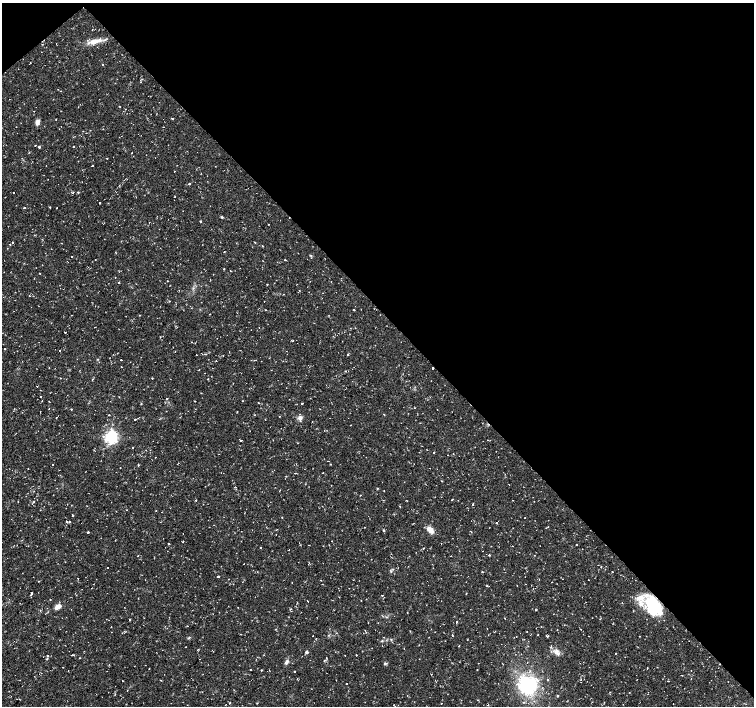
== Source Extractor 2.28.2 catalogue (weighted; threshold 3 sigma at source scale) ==
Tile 3 of 4 x 4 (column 3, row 1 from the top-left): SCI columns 3009-4512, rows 4366-5772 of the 6017 x 5986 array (HDU 1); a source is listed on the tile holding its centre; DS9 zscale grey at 2 x 2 block average (1 PNG px = mean of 2 x 2 image px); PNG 756 x 708 px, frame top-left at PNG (2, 3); no overlay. Shown black and unused: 45% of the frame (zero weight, under 2 of 3 exposures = <1% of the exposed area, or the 3 px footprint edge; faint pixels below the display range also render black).
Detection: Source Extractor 2.28.2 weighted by HDU 2 'WHT'; one run over the whole footprint, this tile lists its part. Background 0.0198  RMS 0.003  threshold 0.0135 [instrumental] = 3 sigma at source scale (4.5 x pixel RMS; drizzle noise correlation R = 1.50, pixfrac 1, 0.0396/0.0396 arcsec/px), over >= 5 px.
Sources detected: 171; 1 inside a brighter object's white glare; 8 cosmic-ray / hot-pixel residue — not listed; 4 inside a brighter listed object's ellipse — not listed separately; the other 158 listed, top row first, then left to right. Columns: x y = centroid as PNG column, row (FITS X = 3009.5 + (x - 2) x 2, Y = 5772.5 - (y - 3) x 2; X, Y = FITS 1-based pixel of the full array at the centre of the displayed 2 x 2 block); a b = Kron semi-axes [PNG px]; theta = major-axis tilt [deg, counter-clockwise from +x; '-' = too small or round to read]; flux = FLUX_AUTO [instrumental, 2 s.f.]
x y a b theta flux
94 41 18 6 13 7.2
30 63 2 2 - 0.35
103 65 2 2 - 0.46
141 82 2 2 - 0.39
60 91 2 2 - 0.24
119 106 2 2 - 0.32
56 119 2 2 - 0.26
37 122 7 4 65 2.6
103 129 2 2 - 0.34
35 145 2 2 - 1
73 146 2 2 - 0.4
39 147 2 2 - 0.93
132 153 2 2 - 0.44
107 158 2 2 - 0.42
92 165 2 2 - 0.44
189 184 2 2 - 3.7
14 192 2 2 - 0.85
78 192 3 2 - 0.53
73 193 2 2 - 0.38
174 197 2 2 - 0.35
100 203 2 2 - 1.3
49 207 2 2 - 0.82
24 208 2 2 - 0.86
56 208 2 2 - 0.26
222 217 4 3 - 0.6
200 221 2 2 - 1
268 224 2 2 - 0.4
12 242 2 2 - 0.53
255 243 2 2 - 0.42
10 244 2 2 - 2
263 246 2 2 - 0.61
311 255 4 2 - 0.54
71 257 2 2 - 0.5
285 260 2 2 - 1.6
224 269 2 2 - 1.2
230 271 2 2 - 0.31
40 273 2 2 - 0.72
115 278 2 2 - 0.31
118 283 2 2 - 0.45
267 285 2 2 - 0.38
29 296 2 2 - 0.28
265 310 2 2 - 0.46
354 310 2 2 - 1.1
139 315 2 2 - 0.27
65 332 2 2 - 0.36
191 342 2 2 - 0.64
4 349 2 2 - 0.34
60 350 2 2 - 1.2
175 351 2 2 - 0.33
223 355 2 2 - 0.23
97 359 3 2 - 0.42
121 360 2 2 - 1.4
216 361 2 2 - 0.22
122 367 2 2 - 0.3
433 368 2 2 - 7.3
345 371 2 2 - 0.36
152 378 3 2 - 0.39
208 379 2 2 - 0.4
37 386 2 2 - 0.47
40 396 2 2 - 1.1
166 398 3 2 - 0.34
242 401 2 2 - 0.27
259 403 2 2 - 0.42
302 403 2 2 - 3.3
141 404 2 2 - 0.4
71 409 2 2 - 0.47
384 414 3 2 - 0.35
109 415 2 2 - 0.47
56 417 2 2 - 0.37
300 418 6 5 - 2.6
135 419 2 2 - 2.1
111 437 4 4 - 160
241 440 3 2 - 0.8
132 448 2 2 - 0.36
433 453 2 2 - 0.3
155 457 2 2 - 0.25
53 464 2 2 - 0.77
138 465 2 2 - 0.41
323 473 2 2 - 0.24
384 491 2 2 - 0.32
34 501 2 2 - 0.42
473 505 2 2 - 0.96
87 506 2 2 - 0.25
156 511 2 2 - 0.26
73 515 2 2 - 1.4
107 515 2 2 - 0.47
282 517 2 2 - 0.28
525 517 2 2 - 0.27
67 522 2 2 - 3.3
497 523 2 2 - 0.93
383 530 3 2 - 0.76
430 530 9 6 -45 5.2
88 532 2 2 - 1.6
183 534 2 2 - 0.3
183 542 3 2 - 0.39
169 543 2 2 - 2.2
512 546 2 2 - 0.54
260 548 2 2 - 0.28
423 548 3 2 - 0.39
483 551 2 2 - 0.35
489 555 3 2 - 0.59
138 556 3 2 - 0.31
450 556 2 2 - 0.29
244 564 2 2 - 0.27
107 567 2 2 - 2.9
482 571 2 2 - 0.37
612 571 2 2 - 0.66
218 576 2 2 - 1.9
589 580 2 2 - 0.34
635 580 2 2 - 0.24
38 581 2 2 - 0.33
233 584 2 2 - 0.25
525 584 2 2 - 0.28
357 585 2 2 - 0.29
517 585 2 2 - 0.26
31 593 5 2 - 0.82
466 594 2 2 - 0.33
382 595 2 2 - 0.56
307 601 2 2 - 1.1
361 601 2 2 - 0.34
653 604 30 12 -47 30
57 607 8 5 39 3.9
130 619 2 2 - 0.5
457 621 2 2 - 0.9
187 626 2 2 - 0.98
581 629 2 2 - 0.22
527 631 2 2 - 0.23
538 634 2 2 - 0.43
453 636 3 2 - 0.37
547 636 3 2 - 0.95
382 641 4 3 - 0.66
459 646 2 2 - 0.39
307 652 3 2 - 1.7
557 652 10 6 -61 3.6
615 653 2 2 - 0.35
356 655 2 2 - 0.33
47 656 2 2 - 1.1
80 658 2 2 - 0.31
47 659 3 2 - 0.5
200 659 2 2 - 0.2
287 662 6 4 64 1.9
385 663 4 3 - 0.96
63 667 2 2 - 0.76
647 668 2 2 - 0.73
149 669 2 2 - 0.26
477 669 2 2 - 0.46
262 670 3 2 - 0.4
691 670 2 2 - 0.19
295 671 2 2 - 0.89
160 680 2 2 - 0.31
548 680 2 2 - 1.5
122 681 2 2 - 0.51
347 683 2 2 - 1.1
528 686 16 14 12 54
127 690 2 2 - 0.23
234 690 2 2 - 0.22
230 703 2 2 - 0.52
488 705 2 2 - 0.55
Overlapping masked pixels (flux is a lower limit): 3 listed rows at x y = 433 368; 183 534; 653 604
Diffuse or blended objects may show on this block-average render without a row.